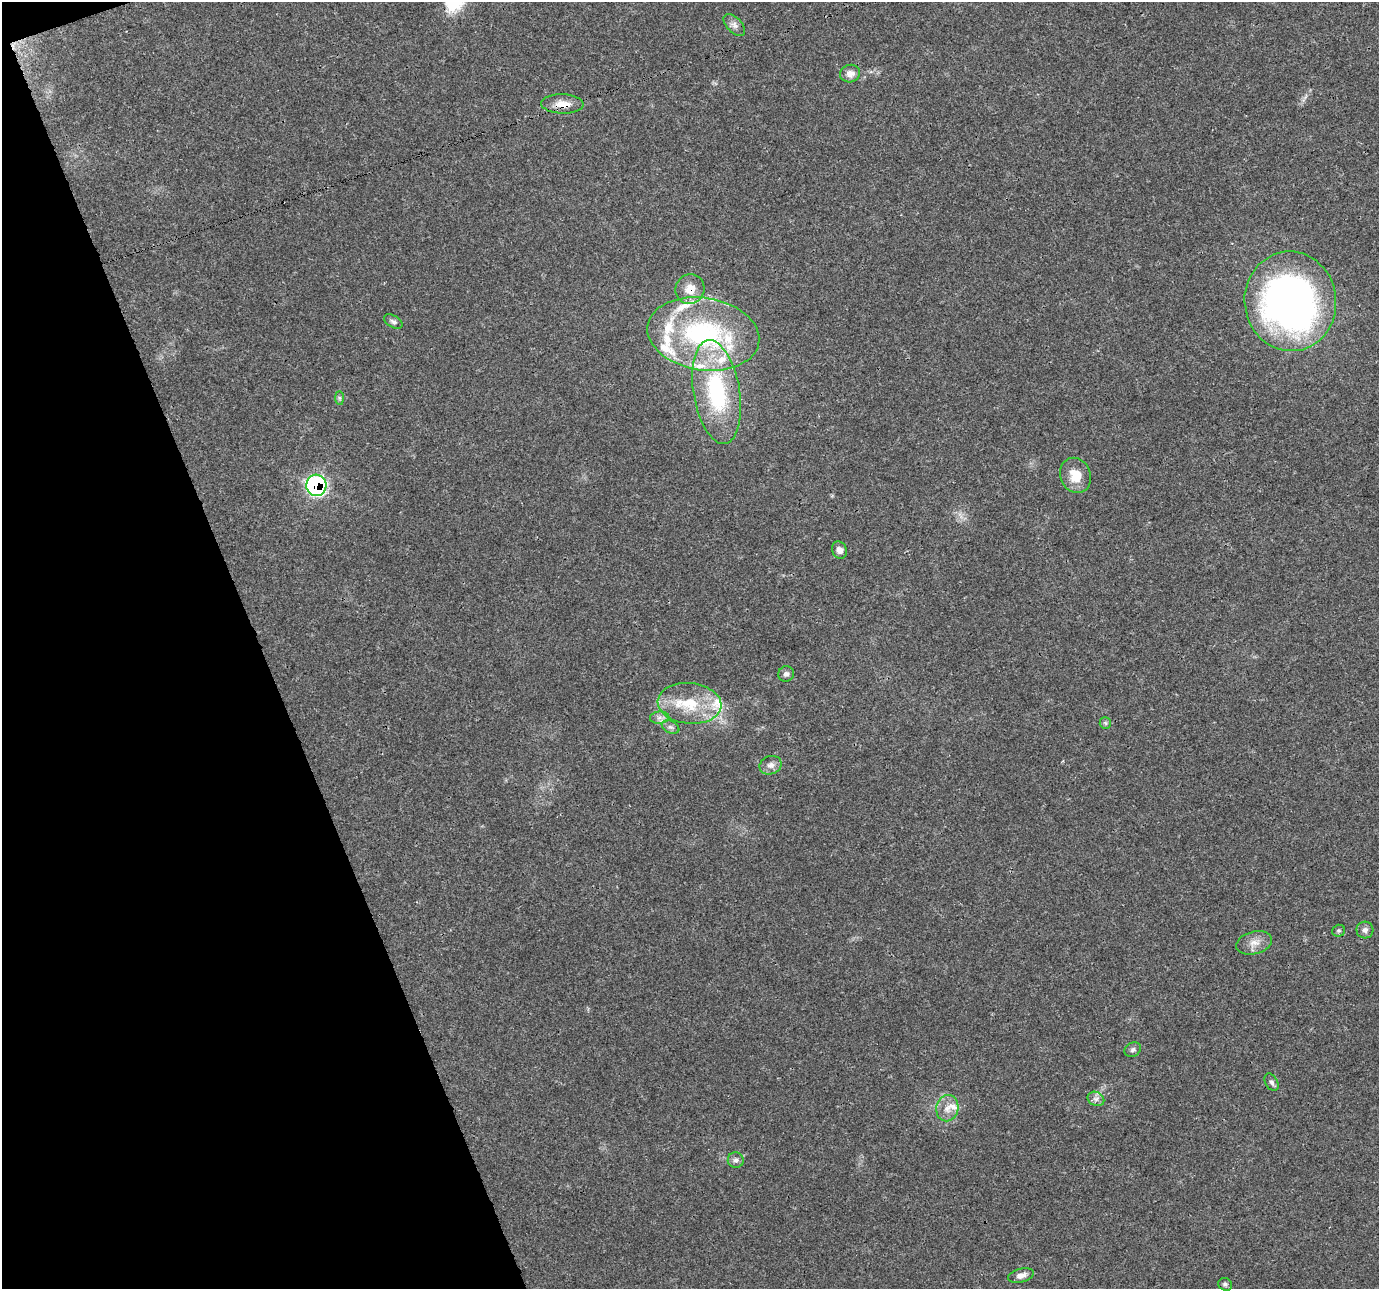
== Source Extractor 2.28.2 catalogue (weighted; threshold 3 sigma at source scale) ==
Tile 5 of 4 x 4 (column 1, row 2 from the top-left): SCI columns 1-1377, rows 2651-3937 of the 5511 x 5353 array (HDU 1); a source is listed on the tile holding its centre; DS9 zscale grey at full resolution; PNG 1381 x 1291 px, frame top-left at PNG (2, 2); each listed source drawn as its Kron ellipse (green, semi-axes under 4 px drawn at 4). Shown black and unused: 19% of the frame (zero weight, under 3 of 4 exposures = <1% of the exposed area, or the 3 px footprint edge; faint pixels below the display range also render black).
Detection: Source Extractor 2.28.2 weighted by HDU 2 'WHT'; one run over the whole footprint, this tile lists its part. Background 0.0514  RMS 0.0037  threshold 0.0168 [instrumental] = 3 sigma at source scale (4.5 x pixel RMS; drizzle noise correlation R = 1.50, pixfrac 1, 0.0396/0.0396 arcsec/px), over >= 5 px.
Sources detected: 37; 9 inside a brighter listed object's ellipse — not listed separately; the other 28 listed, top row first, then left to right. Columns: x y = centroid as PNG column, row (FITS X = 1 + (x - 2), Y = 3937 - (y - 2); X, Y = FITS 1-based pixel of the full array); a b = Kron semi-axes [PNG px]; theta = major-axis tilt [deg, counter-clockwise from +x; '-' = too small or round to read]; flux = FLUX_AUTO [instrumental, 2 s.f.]
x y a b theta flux
734 25 13 7 -46 1.9
850 74 10 8 13 2.5
562 104 21 9 -2 4.9
690 289 15 14 - 5.8
1290 301 50 46 -83 200
393 322 10 5 -31 1.1
703 334 56 36 -9 64
717 392 52 23 -80 41
340 398 7 4 -89 0.73
1076 475 18 15 -68 7.3
316 485 11 10 - 66
839 550 9 7 -65 2.4
786 674 8 7 - 1.4
690 703 32 20 -6 16
659 718 9 6 6 1.5
1105 723 6 5 - 0.75
670 727 9 6 -26 1.1
771 765 11 9 20 2.2
1365 930 8 8 - 1.5
1339 931 6 6 - 0.76
1254 943 18 11 14 3.8
1133 1050 9 7 28 1
1271 1082 9 6 -61 1.2
1096 1099 8 7 - 1.5
947 1108 13 11 78 3.6
736 1160 8 8 - 1.3
1021 1276 13 7 14 2.3
1225 1284 7 6 - 0.85
Overlapping masked pixels (flux is a lower limit): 3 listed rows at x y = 562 104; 690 289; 316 485